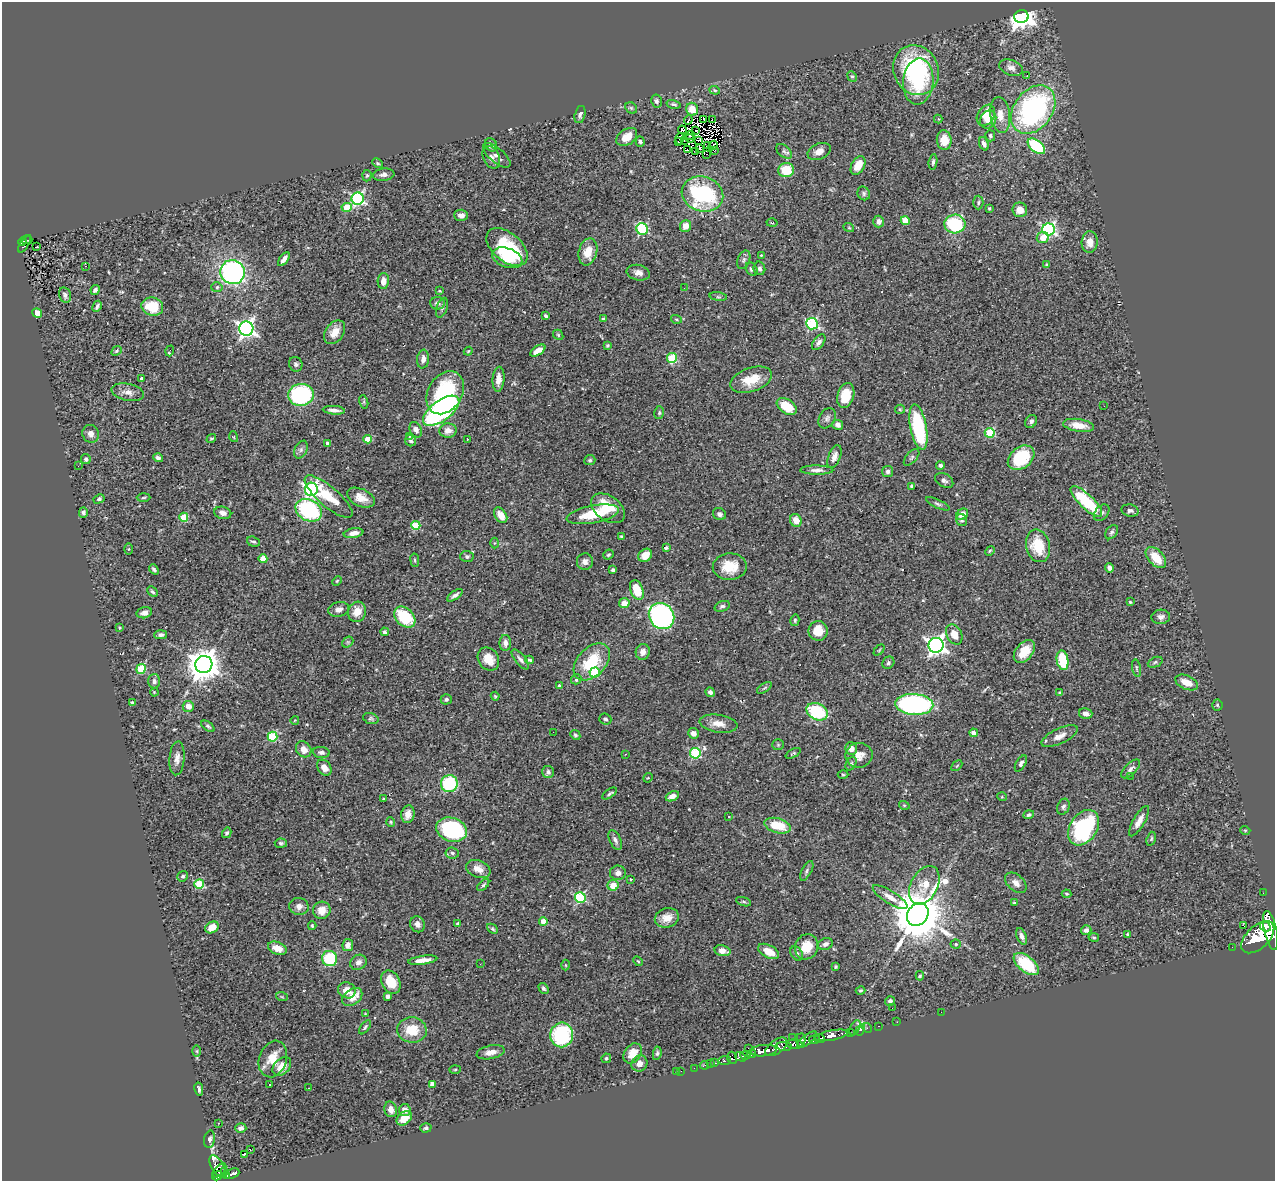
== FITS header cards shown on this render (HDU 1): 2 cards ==
NAXIS1  =                 1273
NAXIS2  =                 1179

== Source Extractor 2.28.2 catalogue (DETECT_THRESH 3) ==
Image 1273 x 1179 px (HDU 1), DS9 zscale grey, 1 PNG px = 1 image px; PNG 1277 x 1183 px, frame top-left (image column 1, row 1179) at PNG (2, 2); each listed source drawn as its Kron ellipse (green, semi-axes under 4 px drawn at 4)
Background 0.721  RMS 0.056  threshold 0.167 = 3 sigma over >= 5 px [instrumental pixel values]
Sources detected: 429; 7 with non-positive FLUX_AUTO (blend fragments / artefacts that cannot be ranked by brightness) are neither listed nor drawn; the other 422 listed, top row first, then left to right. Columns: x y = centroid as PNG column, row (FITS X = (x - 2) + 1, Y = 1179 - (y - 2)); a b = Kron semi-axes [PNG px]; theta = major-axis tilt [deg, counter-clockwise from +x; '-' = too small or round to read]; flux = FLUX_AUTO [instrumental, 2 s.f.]
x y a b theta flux
1021 16 7 6 - 3100
1011 68 12 7 -20 21
916 70 25 22 -64 450
1027 75 3 2 - 17
852 76 5 4 - 5.4
918 82 23 15 85 160
715 90 5 4 - 4.9
656 101 6 5 - 9.8
674 104 7 4 -14 7.2
631 108 6 5 - 6.3
692 109 6 6 - 40
1033 109 27 19 53 760
580 114 9 5 76 10
986 115 11 8 58 45
1000 115 18 9 -82 45
704 119 3 2 - 6.5
712 119 3 2 - 5.7
938 119 4 4 - 6
988 119 9 7 59 46
688 120 5 2 - 3.3
682 130 4 3 - 6
696 130 2 2 - 3
690 135 5 2 - 2
990 136 5 5 - 7.4
627 137 11 7 35 51
680 139 6 4 71 12
690 139 5 3 - 2.2
684 140 2 2 - 2.4
698 140 3 2 - 0.32
944 140 9 7 -84 56
678 141 3 3 - 11
640 142 5 4 - 6.2
984 144 7 4 -68 17
491 145 7 5 -59 12
708 146 3 2 - 3.9
713 146 5 2 - 9.4
1036 146 10 6 -39 220
700 149 3 2 - 3.8
687 150 3 2 - 4.4
715 150 3 2 - 3.7
784 151 9 5 -41 9.6
819 151 12 8 23 26
695 152 3 2 - 0.93
706 154 2 2 - 3.5
497 155 17 7 -40 17
491 157 12 8 -65 18
933 162 8 4 82 8.1
378 163 5 4 - 4.9
858 166 10 6 60 57
786 170 8 7 - 110
384 175 11 6 7 16
367 176 6 4 86 5.6
864 193 7 6 - 8
702 194 21 17 -18 430
358 199 6 6 - 590
978 203 7 5 88 7
347 207 5 4 - 110
989 208 3 3 - 4
1020 210 7 7 - 40
461 215 7 5 -3 22
905 221 4 4 - 71
879 222 6 5 - 16
772 223 5 3 - 3.6
955 224 10 9 - 240
686 226 6 5 - 32
849 228 5 3 - 3.5
642 229 6 5 - 340
1049 229 6 6 - 750
1043 238 6 5 - 44
27 240 5 2 - 8.4
22 242 4 3 - 40
1090 242 11 8 86 30
25 244 10 3 57 36
37 247 3 2 - 8.2
507 247 24 14 -39 270
588 252 14 9 76 62
761 255 3 2 - 2.5
507 258 15 9 -19 57
284 259 8 4 55 19
744 260 10 6 70 8.7
1047 265 3 3 - 5.5
86 266 2 2 - 3.6
759 268 7 6 - 11
751 269 7 5 -57 9.1
233 272 12 12 - 870
638 273 12 7 -12 21
383 281 8 5 87 28
217 287 5 5 - 6.5
684 288 3 2 - 2.9
95 290 5 4 - 14
439 291 4 3 - 4.2
65 295 8 6 -76 12
718 297 9 4 -8 7.4
437 303 7 6 - 13
97 306 6 3 62 9.4
152 307 11 9 -17 110
442 308 10 5 70 9.5
37 313 5 4 - 28
546 316 4 3 - 6.4
603 318 4 3 - 4.6
676 319 5 3 - 4.1
812 324 6 5 - 440
246 329 7 7 - 1400
335 332 13 9 53 38
558 335 6 4 -48 5.5
819 342 9 5 53 13
607 345 4 4 - 5.8
117 351 5 4 - 5.2
170 351 5 3 - 6.7
468 351 4 3 - 3.9
538 351 8 4 33 33
672 358 5 5 - 180
423 359 9 6 83 19
296 364 7 6 - 8.7
142 378 3 3 - 7.1
498 379 12 6 86 29
751 380 21 12 19 82
128 392 16 8 -12 27
445 393 23 17 59 300
301 395 13 11 5 460
846 395 13 8 74 77
364 402 7 4 -73 6
787 406 11 7 -34 98
1104 406 3 2 - 3
900 409 5 4 - 4.7
334 410 11 4 -4 18
441 411 21 10 36 690
659 413 6 5 - 6.4
827 418 11 8 59 14
1031 421 7 5 58 12
838 425 5 5 - 15
1079 425 15 6 -9 46
918 427 23 8 -79 270
416 430 8 5 -64 15
448 430 9 7 6 27
990 433 5 5 - 190
91 434 9 8 - 19
409 436 3 2 - 3.8
234 437 5 3 - 3.4
211 439 5 4 - 5.3
368 439 4 4 - 60
467 439 2 2 - 2
411 441 6 5 - 9.1
327 443 4 3 - 10
301 450 9 6 64 12
834 457 12 6 69 18
912 457 10 5 49 8.7
158 458 5 4 - 11
1021 458 15 10 38 200
86 459 5 5 - 7.5
590 460 5 5 - 6.6
940 465 4 4 - 10
78 466 2 2 - 5.1
817 470 17 4 -1 16
888 472 5 5 - 9.4
944 480 10 6 -30 12
912 486 4 3 - 10
311 489 6 6 - 880
329 497 30 10 -41 110
144 498 7 3 2 4.3
361 498 14 8 -24 39
99 499 6 4 28 6.8
1086 501 21 7 -43 220
938 504 13 4 -25 9.3
608 508 19 12 -36 100
309 510 14 10 -28 430
1130 510 9 6 -11 11
83 512 5 4 - 11
223 513 8 6 -14 18
1102 513 9 6 50 11
593 514 26 9 11 120
719 514 7 6 - 12
962 514 6 5 - 32
501 515 8 5 -56 47
184 517 4 4 - 140
796 520 6 5 - 39
962 520 6 5 - 8.9
416 525 4 4 - 140
1112 532 8 5 51 8.1
354 533 10 5 10 22
621 536 3 3 - 3.5
253 542 7 5 -20 7.5
494 543 5 3 - 3.5
1038 546 16 12 -76 120
666 548 3 3 - 7.1
128 549 6 4 89 4
990 551 5 4 - 4.5
608 555 5 4 - 5.5
645 555 7 6 - 46
467 557 6 5 - 8.3
1156 558 12 7 -46 79
263 559 4 4 - 76
415 560 7 3 -82 4.8
585 562 8 8 - 19
730 567 17 13 1 86
1109 568 5 4 - 13
154 569 6 3 -48 7.1
613 570 3 3 - 9
337 581 5 4 - 3.9
637 590 10 6 -69 85
152 592 6 3 -44 6.3
455 595 9 3 35 13
1130 602 3 3 - 4.6
624 603 5 5 - 33
722 606 8 5 19 10
339 609 10 7 14 20
357 612 10 9 - 43
144 613 8 5 14 15
661 616 14 12 -50 1000
405 617 12 8 -44 160
1161 617 9 7 4 15
795 620 6 4 78 6.1
120 628 4 3 - 4.4
818 631 10 9 - 60
385 632 4 4 - 7.3
954 634 10 7 -61 45
161 635 6 4 1 9.7
348 642 6 4 44 6.3
505 643 8 5 89 17
936 645 7 7 - 1800
879 650 6 4 46 4.4
643 652 8 7 - 25
1024 652 13 8 51 64
488 659 12 10 -56 53
520 659 12 5 -50 13
530 660 4 3 - 7
1063 660 10 6 -79 140
592 662 22 14 46 160
1155 662 8 5 23 7.6
888 663 6 5 - 8.5
204 664 8 8 - 6800
1136 668 9 3 -79 5.2
141 669 5 4 - 190
595 673 5 5 - 190
576 679 5 4 - 10
154 681 7 6 - 11
1187 682 12 7 -23 48
559 685 4 3 - 6.6
764 688 8 4 35 6.5
154 692 4 3 - 3.3
710 692 5 4 - 12
1060 693 4 4 - 5.4
495 696 4 4 - 4.5
446 699 5 5 - 7.3
132 703 4 3 - 5.3
914 704 19 10 -3 730
1217 705 5 5 - 5.5
188 706 5 5 - 28
817 712 11 8 -27 250
1086 714 7 5 -13 19
371 718 8 5 -19 7.3
605 719 6 5 - 9
295 720 4 3 - 2.8
718 724 19 9 -8 38
208 726 7 4 -37 7.1
553 732 2 2 - 5.5
693 733 5 5 - 15
974 733 4 4 - 33
575 735 5 4 - 6.1
1060 736 20 7 25 31
272 737 5 5 - 230
778 745 6 5 - 5.7
851 748 6 5 - 22
304 749 9 7 -52 28
321 752 8 5 -6 12
695 753 5 5 - 250
793 753 8 4 28 5.6
625 754 3 2 - 3.1
859 755 13 12 - 37
177 758 17 7 86 23
1021 763 9 5 60 16
851 764 7 5 62 7.3
957 766 6 2 45 2.9
324 768 9 6 -52 29
1131 769 12 5 45 14
548 772 6 6 - 12
843 774 5 3 - 3.9
1130 776 2 2 - 29
648 778 5 4 - 3.9
449 784 8 8 - 220
610 793 8 3 34 6.9
672 796 7 4 24 26
1002 797 5 3 - 3.4
383 799 3 3 - 5
904 805 5 3 - 3.4
1063 807 8 6 68 9.5
408 814 9 6 81 30
1029 815 5 4 - 8.1
729 817 3 3 - 9.6
1139 821 17 6 60 29
391 822 4 4 - 4.6
778 826 13 7 -14 98
1084 828 19 13 57 420
451 830 15 11 -19 400
1245 830 5 3 - 3.2
227 833 5 4 - 7.5
1151 839 7 4 72 5.4
615 840 10 5 -65 13
281 843 6 4 -5 7.2
452 853 6 5 - 8.5
478 869 13 8 -22 31
807 871 11 5 62 9.4
618 873 8 7 - 17
183 876 5 5 - 7.2
630 879 3 2 - 3.3
1016 883 12 8 -42 23
199 884 5 5 - 170
483 885 7 3 46 6.5
613 885 5 5 - 50
924 885 20 13 62 71
1263 893 2 2 - 8
1066 894 5 3 - 4.6
890 897 20 6 -32 33
580 898 5 5 - 310
744 902 8 3 -19 6
1015 903 4 3 - 7.4
299 906 10 8 -10 19
322 910 9 8 - 41
918 915 12 10 53 25000
667 918 12 9 15 40
543 921 4 4 - 60
417 924 8 7 - 19
458 924 4 3 - 16
312 926 4 3 - 4.3
1244 926 3 2 - 4.4
212 927 7 5 32 50
1265 927 6 4 -28 1000
492 929 6 4 -41 5.6
1086 930 5 5 - 15
1271 931 20 6 -78 4800
1127 934 3 2 - 3.2
1022 936 8 5 -67 15
1094 937 5 3 - 4.2
1258 937 20 11 43 6000
825 944 7 5 22 11
956 944 5 4 - 7.4
348 945 6 5 - 23
807 947 13 11 63 75
1232 947 2 2 - 7.7
277 948 10 6 -22 39
722 951 8 5 -14 31
769 951 11 6 -27 45
797 953 8 5 -52 10
330 959 7 7 - 170
423 960 15 4 8 30
638 961 6 3 -44 3.6
358 962 9 7 34 17
480 964 3 2 - 4.1
1026 964 15 7 -38 180
566 965 5 3 - 3.4
836 967 3 3 - 4.2
920 976 4 4 - 4.8
391 982 12 9 -62 90
543 988 6 4 -56 7.2
347 990 9 8 - 42
860 990 5 3 - 5
388 996 4 3 - 15
282 997 6 3 -19 4.1
352 997 11 7 37 50
890 1001 5 5 - 9.4
892 1008 2 2 - 2
941 1012 2 2 - 130
365 1014 4 4 - 2.9
897 1022 2 2 - 9.1
878 1026 3 2 - 16
365 1027 8 3 53 5.9
855 1028 8 4 61 96
867 1028 5 3 - 15
412 1030 15 12 -5 95
860 1030 6 4 60 46
850 1032 2 2 - 14
562 1035 12 11 - 300
831 1035 16 5 10 1700
792 1038 2 2 - 11
820 1038 5 3 - 1000
801 1040 6 4 -89 540
807 1040 12 4 39 430
814 1040 5 4 - 840
794 1044 8 4 -8 690
784 1046 7 4 -4 480
776 1047 13 6 37 1200
748 1048 3 2 - 21
197 1051 6 4 -89 4.9
763 1051 13 5 6 3100
491 1052 14 6 12 27
633 1053 11 8 52 49
657 1053 6 4 82 7.4
752 1054 4 3 - 630
745 1055 5 4 - 740
740 1057 6 4 -31 590
606 1058 5 4 - 5.1
732 1058 6 5 - 250
273 1059 19 13 71 64
724 1060 6 3 1 210
639 1063 8 7 - 29
715 1063 4 3 - 81
710 1064 2 2 - 11
704 1065 4 3 - 20
282 1066 11 7 44 42
694 1068 2 2 - 8.8
455 1069 6 3 2 4
681 1071 2 2 - 3.7
677 1072 2 2 - 9.8
432 1084 4 3 - 20
270 1085 3 3 - 4.7
309 1088 3 3 - 4.2
199 1089 6 3 -78 8.1
391 1109 8 6 -75 23
405 1110 6 5 - 24
404 1118 9 6 38 44
219 1123 3 2 - 2.2
241 1128 5 4 - 11
426 1128 6 4 18 6.4
210 1139 9 5 78 10
250 1150 3 2 - 4.8
244 1154 3 2 - 4.6
217 1166 12 6 -60 410
219 1170 9 4 47 330
224 1171 4 3 - 82
232 1174 7 5 22 190
227 1175 4 4 - 180
217 1176 5 4 - 430
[7 non-positive-flux detections neither listed nor drawn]